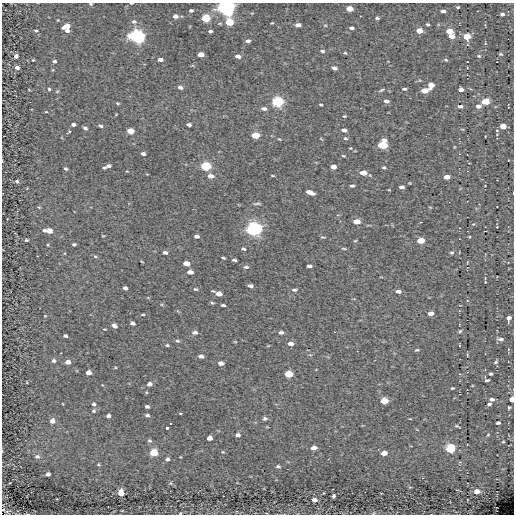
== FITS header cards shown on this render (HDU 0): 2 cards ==
NAXIS1  =                  512
NAXIS2  =                  512

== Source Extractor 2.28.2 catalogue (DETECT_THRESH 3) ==
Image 512 x 512 px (HDU 0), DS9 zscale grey, 1 PNG px = 1 image px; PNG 516 x 516 px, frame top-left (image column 1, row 512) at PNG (2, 3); no overlay
Background -0.0101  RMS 5.5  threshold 16.5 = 3 sigma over >= 5 px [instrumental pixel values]
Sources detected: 207; all 207 listed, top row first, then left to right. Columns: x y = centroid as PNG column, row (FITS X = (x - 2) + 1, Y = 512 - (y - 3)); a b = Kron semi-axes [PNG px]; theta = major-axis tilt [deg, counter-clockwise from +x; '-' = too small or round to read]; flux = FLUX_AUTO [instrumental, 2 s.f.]
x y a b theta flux
131 3 3 2 - 420
91 4 3 2 - 320
226 7 7 5 -2 210000
458 7 3 3 - 440
350 9 5 4 - 5300
191 11 4 3 - 820
443 11 4 3 - 1100
502 14 4 3 - 1100
175 16 5 4 - 1800
206 18 5 4 - 18000
377 18 4 3 - 630
134 22 7 6 - 1000
229 22 6 5 - 11000
272 23 4 3 - 320
427 24 3 3 - 570
298 25 5 4 - 1700
325 25 5 3 - 320
67 26 7 4 22 3900
352 28 4 3 - 880
36 31 4 2 - 400
67 31 4 4 - 1100
210 31 4 3 - 680
419 31 5 4 - 4500
449 31 5 4 - 5900
137 36 7 5 -5 110000
451 36 5 4 - 3100
467 36 5 4 - 9000
248 41 5 4 - 970
322 51 6 4 -8 600
345 53 4 3 - 380
201 54 5 4 - 3200
501 54 4 3 - 420
16 56 4 4 - 1200
238 56 6 4 -7 1600
479 56 5 4 - 430
160 59 5 3 - 1400
33 60 3 2 - 310
446 60 4 3 - 350
54 61 4 3 - 840
467 62 3 2 - 210
17 67 4 3 - 1500
334 68 5 3 - 1200
431 85 5 4 - 3600
180 87 5 4 - 1100
49 89 3 3 - 450
382 89 6 3 27 700
404 89 5 3 - 520
461 89 4 4 - 1600
425 91 6 4 8 4900
386 101 5 3 - 1200
485 101 5 4 - 12000
277 102 6 5 - 39000
118 103 4 3 - 390
321 105 4 2 - 370
460 106 5 3 - 1100
478 106 5 4 - 1600
264 109 7 4 -7 1200
46 112 3 2 - 900
344 116 5 4 - 370
73 124 4 3 - 1000
189 125 5 3 - 1000
101 126 6 4 -18 610
503 126 5 4 - 6000
85 128 5 4 - 850
462 129 5 3 - 230
344 130 5 3 - 1100
497 130 5 5 - 400
130 131 5 4 - 6700
69 132 3 3 - 980
255 135 6 4 -4 8300
345 138 6 4 -17 510
279 139 4 2 - 280
383 145 6 6 - 18000
350 148 3 3 - 250
143 154 4 3 - 960
343 156 4 2 - 330
108 166 5 3 - 940
206 166 6 5 - 26000
333 167 5 4 - 2200
384 167 4 3 - 500
104 168 4 3 - 490
66 169 3 3 - 600
363 173 6 4 -5 3800
211 176 7 5 -12 2000
272 176 4 2 - 330
447 177 5 4 - 2900
17 181 5 4 - 700
352 186 4 2 - 610
485 186 2 2 - 200
402 187 5 3 - 1100
389 190 3 2 - 250
310 192 7 4 -19 2800
257 204 10 3 -1 570
39 207 5 3 - 350
357 221 6 4 -1 4000
497 227 2 2 - 210
254 229 7 5 -5 100000
44 230 5 4 - 630
49 231 5 4 - 3800
103 236 4 2 - 270
196 236 5 3 - 1100
323 237 7 3 -7 450
469 237 3 2 - 290
26 240 4 3 - 510
355 241 5 3 - 300
421 241 5 4 - 7000
74 244 4 3 - 600
48 245 4 3 - 310
344 248 7 3 -9 440
243 249 5 3 - 540
165 252 5 3 - 910
452 253 5 4 - 560
95 256 6 4 -28 520
223 258 3 2 - 410
234 260 4 3 - 620
142 262 3 2 - 250
186 263 5 4 - 3400
309 266 5 3 - 1000
246 267 6 4 5 620
190 272 5 4 - 2100
485 282 2 2 - 250
250 286 5 3 - 1200
125 288 4 3 - 1000
195 289 6 4 -14 480
294 290 8 5 -1 820
398 291 5 4 - 1400
219 294 6 4 -10 2800
212 303 5 4 - 430
223 305 4 3 - 640
431 313 5 4 - 2100
143 314 5 3 - 350
45 316 3 3 - 250
509 318 6 4 77 1500
132 323 5 3 - 1100
114 326 5 4 - 1300
104 329 3 2 - 270
460 331 4 4 - 450
195 332 6 4 -3 1200
281 332 6 4 -4 1100
65 336 4 3 - 790
501 339 6 3 -2 1100
177 341 6 4 -18 540
235 342 5 3 - 280
291 344 6 4 -3 1900
167 345 4 3 - 460
268 346 5 3 - 260
417 350 5 3 - 500
467 355 4 3 - 290
201 356 5 4 - 1400
54 361 5 4 - 810
68 362 5 4 - 2100
496 362 5 4 - 480
221 363 5 4 - 1900
88 372 4 4 - 3300
289 374 6 4 -3 10000
491 374 4 3 - 730
487 380 5 3 - 620
150 384 5 4 - 1400
452 388 3 3 - 420
146 392 5 3 - 310
492 399 5 4 - 1100
512 399 4 4 - 3200
384 401 6 4 4 10000
94 404 5 4 - 850
489 404 4 3 - 830
147 407 4 3 - 950
509 407 3 3 - 530
94 411 5 4 - 560
180 413 3 2 - 520
147 415 5 4 - 770
108 416 4 4 - 1000
265 419 6 5 - 800
410 419 3 2 - 210
52 421 5 5 - 2000
170 423 3 2 - 380
498 423 4 3 - 770
457 426 6 3 -18 450
167 428 3 3 - 1200
238 435 6 4 2 1000
488 435 3 3 - 310
210 438 5 4 - 2700
150 441 5 5 - 550
503 442 3 3 - 310
314 448 5 4 - 2500
450 448 5 5 - 25000
223 452 4 4 - 380
154 453 5 5 - 12000
384 453 5 4 - 3200
37 456 7 5 -8 800
168 459 4 4 - 950
460 462 2 2 - 250
98 464 4 3 - 360
278 466 6 4 -12 730
48 474 4 4 - 1100
171 483 5 3 - 340
477 491 5 4 - 3600
121 493 6 5 - 3400
324 493 2 2 - 280
223 496 2 2 - 220
333 496 4 4 - 750
314 500 5 4 - 2100
467 500 2 2 - 210
3 510 3 2 - 300
236 511 4 3 - 320
180 513 4 3 - 280
266 513 3 2 - 220
374 513 5 3 - 300
At the frame edge (FLAGS 8, measured only in part): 8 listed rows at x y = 131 3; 91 4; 226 7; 512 399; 3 510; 180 513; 266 513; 374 513

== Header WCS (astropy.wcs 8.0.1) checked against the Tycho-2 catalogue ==
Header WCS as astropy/WCSLIB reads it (CRVAL/CRPIX/CD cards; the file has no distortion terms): RA---TAN/DEC--TAN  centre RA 08:47:33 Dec -43:46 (131.89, -43.77 deg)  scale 1.22 arcsec/px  FOV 10.4' x 10.4'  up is -36 deg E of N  parity normal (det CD < 0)
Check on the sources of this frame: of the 60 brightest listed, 3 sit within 2.0 arcsec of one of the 9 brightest Tycho-2 stars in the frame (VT <= 12.32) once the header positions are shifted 0.56 arcsec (0.41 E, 0.38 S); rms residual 0.75 arcsec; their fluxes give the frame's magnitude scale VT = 22.11 - 2.5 log10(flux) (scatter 0.28 mag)
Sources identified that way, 3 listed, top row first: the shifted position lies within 2.0 arcsec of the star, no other Tycho-2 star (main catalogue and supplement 1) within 4.0 arcsec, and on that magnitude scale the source's flux lands within +1.5 / -3 mag of the star's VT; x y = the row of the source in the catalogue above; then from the Tycho-2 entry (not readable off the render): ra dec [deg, ICRS J2000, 3 dp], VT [Tycho-2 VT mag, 2 dp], TYC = Tycho-2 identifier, HIP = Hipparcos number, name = IAU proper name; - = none
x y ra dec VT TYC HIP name
206 18 131.842 -43.698 11.78 7687-840-1 - -
485 101 131.759 -43.776 11.63 7687-1158-1 - -
277 102 131.838 -43.735 10.64 7687-1742-1 - -